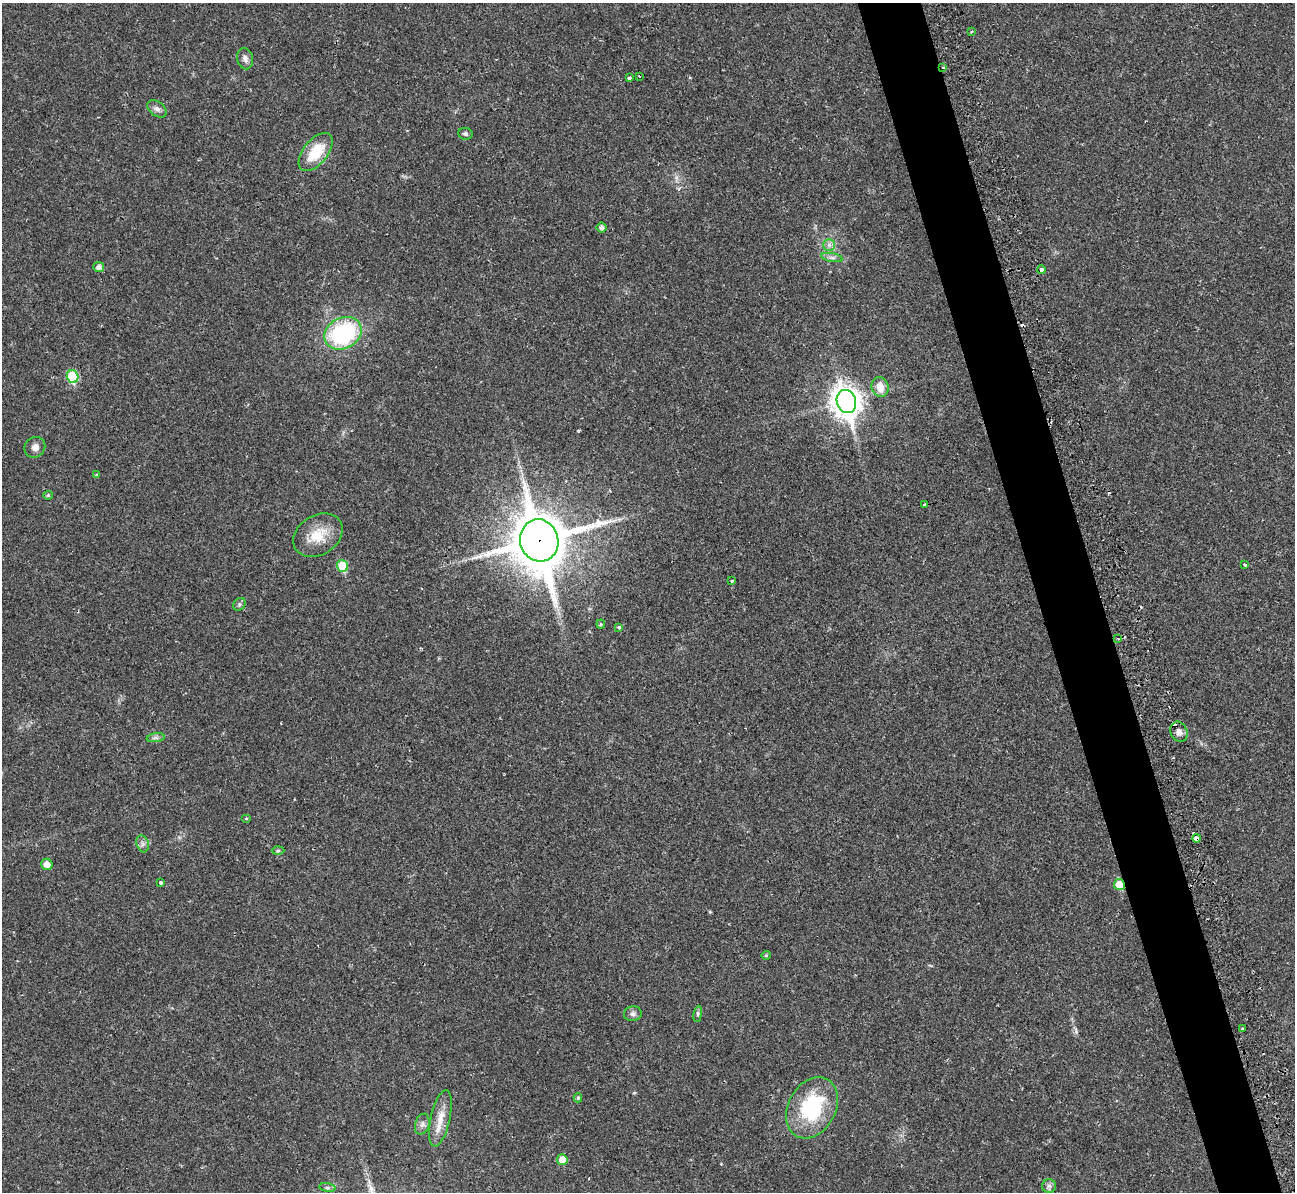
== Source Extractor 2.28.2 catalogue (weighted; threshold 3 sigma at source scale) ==
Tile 6 of 4 x 4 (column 2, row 2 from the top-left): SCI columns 1308-2600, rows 2687-3876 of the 5239 x 5221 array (HDU 1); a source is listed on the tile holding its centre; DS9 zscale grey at full resolution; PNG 1297 x 1194 px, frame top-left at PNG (2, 3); each listed source drawn as its Kron ellipse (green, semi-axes under 4 px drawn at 4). Shown black and unused: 5% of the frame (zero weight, under 2 of 3 exposures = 3% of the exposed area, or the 3 px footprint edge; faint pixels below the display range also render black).
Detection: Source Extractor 2.28.2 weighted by HDU 2 'WHT'; one run over the whole footprint, this tile lists its part. Background 0.0282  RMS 0.004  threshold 0.0182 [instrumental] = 3 sigma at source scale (4.5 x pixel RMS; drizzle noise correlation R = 1.50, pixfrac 1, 0.05/0.05 arcsec/px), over >= 5 px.
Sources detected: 53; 3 cosmic-ray / hot-pixel residue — neither listed nor drawn; the other 50 listed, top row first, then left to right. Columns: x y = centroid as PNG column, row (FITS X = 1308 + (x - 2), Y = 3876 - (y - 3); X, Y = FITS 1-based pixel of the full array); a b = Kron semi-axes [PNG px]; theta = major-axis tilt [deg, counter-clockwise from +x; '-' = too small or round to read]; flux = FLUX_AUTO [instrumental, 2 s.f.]
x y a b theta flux
971 31 3 3 - 0.82
245 59 11 8 -78 1.9
943 68 3 3 - 0.91
639 76 3 2 - 0.25
629 78 3 3 - 0.84
157 109 11 7 -38 1.6
465 134 7 6 - 0.87
316 152 22 12 51 12
602 228 5 5 - 1.5
829 245 6 6 - 1.2
832 257 11 4 -11 1.2
99 267 5 5 - 1.7
1041 270 4 3 - 2.4
343 333 19 15 27 44
73 376 6 5 - 17
880 387 10 8 -76 4.8
846 402 12 9 -73 500
35 447 11 10 - 2.2
96 474 4 3 - 0.35
48 495 4 4 - 0.41
925 505 4 3 - 1.3
318 535 26 19 32 9.6
539 540 21 19 -76 2000
1244 564 3 3 - 4.2
342 566 6 5 - 15
732 581 3 3 - 0.57
239 604 7 5 48 0.78
601 624 4 4 - 0.55
619 627 3 3 - 1.1
1118 639 3 2 - 0.39
1179 732 10 8 -63 2.2
156 738 9 4 8 0.96
246 818 5 3 - 0.42
1196 838 4 4 - 11
143 844 9 6 -72 1.3
278 850 6 4 2 0.57
47 864 5 5 - 3.1
160 883 3 3 - 0.99
1119 885 5 5 - 8.7
766 955 4 4 - 0.48
633 1014 9 7 10 1.4
698 1014 8 4 82 0.69
1243 1029 3 3 - 0.97
578 1098 4 4 - 0.59
812 1108 32 23 62 32
440 1118 29 9 78 6
422 1124 10 7 73 1.6
562 1160 5 5 - 4.9
1049 1186 7 7 - 1.1
327 1188 8 4 -8 0.86
Overlapping masked pixels (flux is a lower limit): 5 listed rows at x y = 943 68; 539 540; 1179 732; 1196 838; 1119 885
Unlisted compact peaks at least as high as the median listed source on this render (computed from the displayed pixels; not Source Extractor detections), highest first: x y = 578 431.